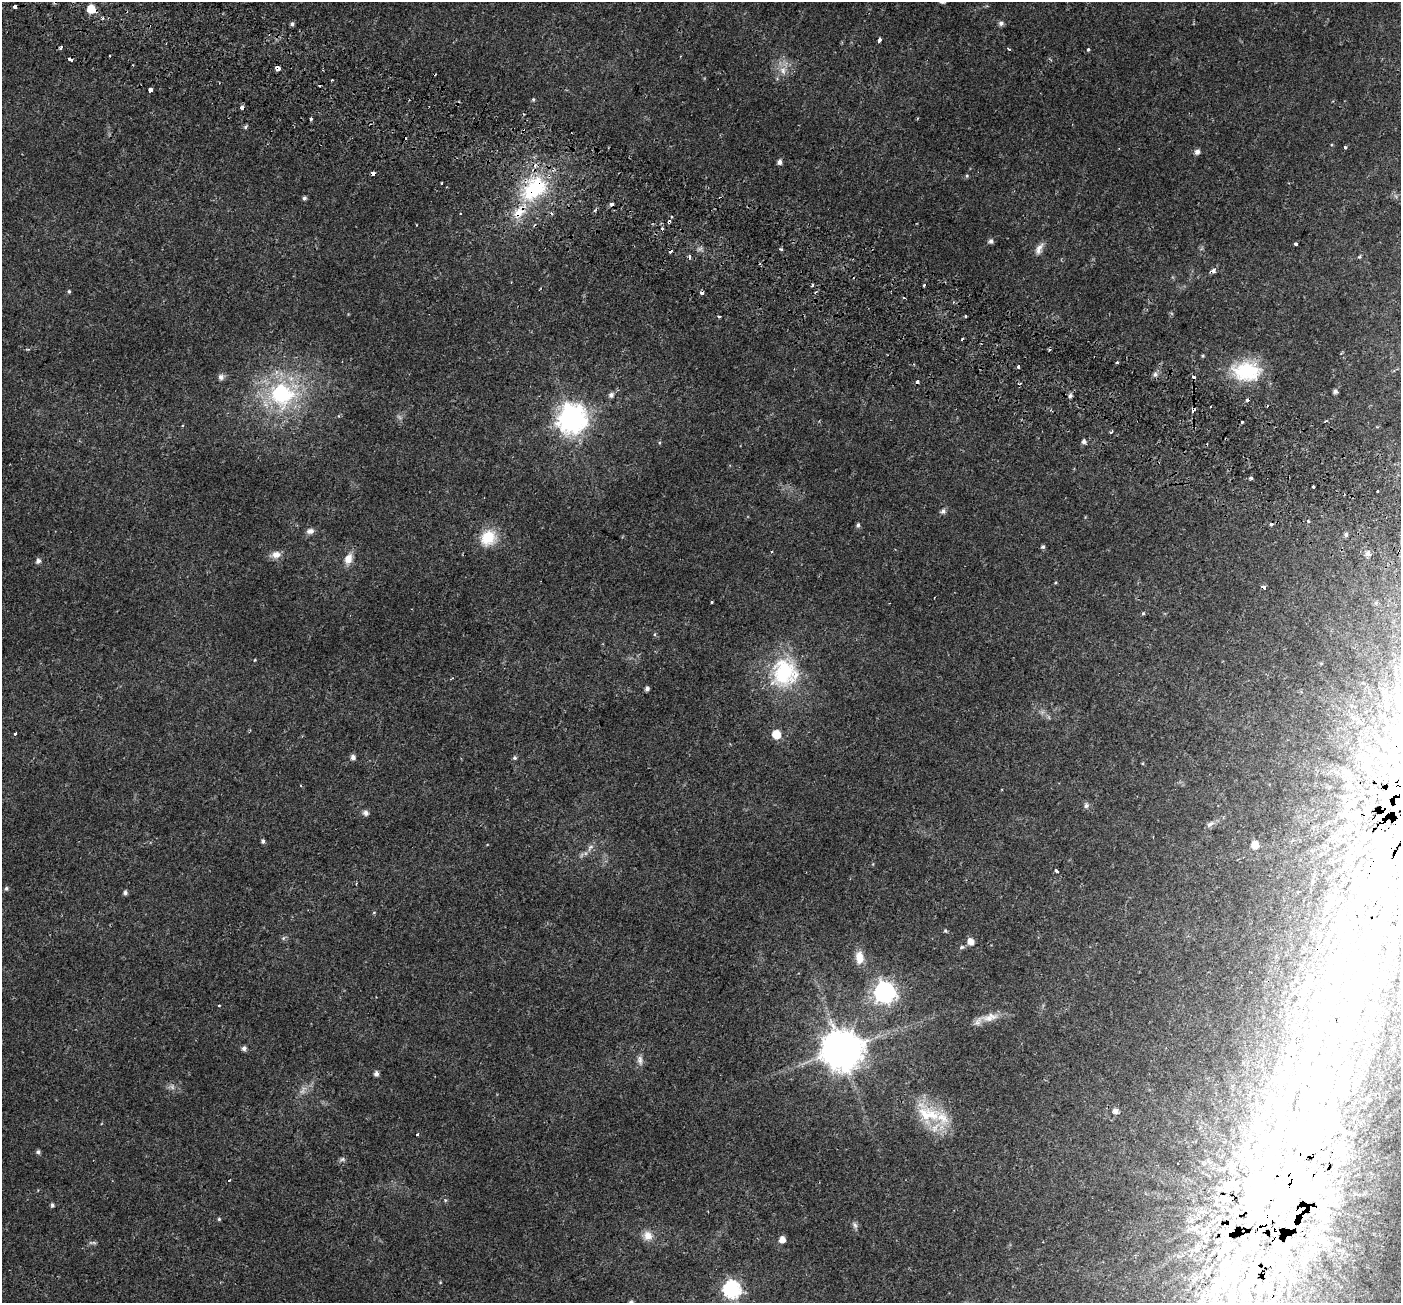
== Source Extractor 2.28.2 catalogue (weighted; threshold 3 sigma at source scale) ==
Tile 11 of 4 x 4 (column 3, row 3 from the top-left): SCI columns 2868-4266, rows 1596-2896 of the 5743 x 5856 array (HDU 1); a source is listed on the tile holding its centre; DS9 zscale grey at full resolution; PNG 1403 x 1305 px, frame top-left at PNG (2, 2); no overlay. Shown black and unused: <1% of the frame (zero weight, under 2 of 3 exposures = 5% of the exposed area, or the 3 px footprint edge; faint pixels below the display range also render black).
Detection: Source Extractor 2.28.2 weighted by HDU 2 'WHT'; one run over the whole footprint, this tile lists its part. Background 0.0187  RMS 0.003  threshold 0.0136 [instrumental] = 3 sigma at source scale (4.5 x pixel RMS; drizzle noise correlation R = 1.50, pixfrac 1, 0.0396/0.0396 arcsec/px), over >= 5 px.
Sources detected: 243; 2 too faint to see at this stretch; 32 inside a brighter object's white glare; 25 cosmic-ray / hot-pixel residue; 1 long thin detection or spike segment (spike, bleed or trail) — not listed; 45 inside a brighter listed object's ellipse — not listed separately; the other 138 listed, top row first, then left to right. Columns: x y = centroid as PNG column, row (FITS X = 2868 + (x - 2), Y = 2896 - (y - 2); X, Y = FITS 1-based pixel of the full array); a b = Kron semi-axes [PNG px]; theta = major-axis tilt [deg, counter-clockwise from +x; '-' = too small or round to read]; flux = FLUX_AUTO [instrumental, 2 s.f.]
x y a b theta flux
15 7 4 3 - 2.1
91 9 6 6 - 6.8
1001 23 5 5 - 1
292 24 5 4 - 0.72
879 40 4 3 - 1.8
61 47 3 3 - 0.82
1009 49 3 3 - 0.71
1088 49 3 3 - 0.61
70 60 4 3 - 2.5
278 68 4 4 - 3.3
783 71 13 8 -78 2.4
332 80 2 2 - 0.29
319 85 3 3 - 1.8
151 90 4 3 - 11
533 99 5 4 - 0.37
242 107 3 3 - 3.6
311 119 4 3 - 0.47
245 127 5 5 - 0.49
1345 147 3 3 - 0.42
1197 152 6 5 - 1.1
780 162 5 5 - 1.2
373 173 4 3 - 2
967 176 5 4 - 0.39
441 183 3 2 - 0.64
534 189 39 25 46 24
304 198 4 4 - 0.68
595 210 5 3 - 0.39
671 217 3 3 - 0.98
991 241 5 5 - 0.96
1295 244 4 3 - 0.71
1039 248 16 7 63 1.8
781 249 3 3 - 1.2
1359 257 5 4 - 0.37
1213 271 5 4 - 1.6
812 285 3 3 - 0.87
924 285 3 2 - 0.61
69 291 5 4 - 0.44
815 292 4 2 - 0.34
965 316 3 3 - 1.1
1049 350 3 2 - 0.52
1203 356 5 3 - 0.27
1117 362 3 3 - 1.5
1018 366 4 3 - 0.6
1246 371 33 23 -2 17
1155 374 7 6 - 0.89
221 377 8 8 - 1.1
917 382 4 3 - 1.6
1335 391 5 5 - 0.82
282 394 35 32 -7 32
611 395 6 5 - 1
1070 396 6 5 - 0.74
1210 407 2 2 - 0.34
1194 409 5 3 - 2
338 416 4 3 - 0.3
571 419 10 9 - 360
1325 421 4 3 - 0.29
183 425 3 2 - 0.44
1111 432 3 3 - 3.8
1084 442 5 5 - 1
1251 478 3 3 - 2.4
1313 486 3 3 - 0.66
943 511 6 5 - 0.95
1308 521 3 3 - 1
1271 524 4 3 - 1.1
858 525 6 5 - 0.64
310 531 10 7 18 1.2
1346 535 5 4 - 0.74
488 538 21 18 47 7.6
1043 547 5 5 - 0.54
1367 553 6 6 - 0.88
276 554 11 9 8 2.1
348 559 13 9 68 2.7
38 561 5 5 - 1
712 602 3 3 - 0.73
1143 613 5 4 - 0.32
655 634 6 4 89 0.35
255 660 4 3 - 0.2
784 672 38 34 74 25
647 688 4 4 - 0.85
15 734 3 3 - 0.42
776 734 6 5 - 7.3
1394 756 18 12 46 4.4
353 757 5 5 - 1.2
1366 757 9 6 -57 1.1
514 758 5 5 - 0.52
1346 772 18 6 -22 1.8
1383 772 9 7 88 1.2
1385 780 12 5 78 0.84
301 786 4 2 - 0.26
1353 795 7 4 19 0.56
1386 798 22 11 60 3.4
1086 806 6 6 - 0.89
366 813 6 6 - 1.2
1356 815 19 11 -8 3.7
1382 818 13 12 - 2.6
1210 824 11 6 23 0.96
1357 828 11 6 68 1.3
263 841 5 4 - 0.65
1255 845 6 5 - 3.7
591 847 6 4 2 0.66
1361 852 10 7 14 1.4
1358 867 13 5 50 1.1
1056 870 4 3 - 2.8
6 888 5 5 - 0.56
125 893 5 5 - 0.83
1328 904 9 4 36 0.77
374 912 5 3 - 0.24
1341 917 16 7 49 2.3
945 931 5 4 - 0.38
283 938 6 5 - 0.5
971 942 6 5 - 2.6
961 947 7 5 27 0.57
859 958 15 9 -86 3.8
1305 988 9 7 79 1.5
1360 991 133 33 74 93
884 992 8 8 - 150
219 1005 3 2 - 0.32
990 1017 26 11 15 3.9
244 1048 5 5 - 1
1291 1049 23 6 69 3
841 1050 11 11 - 970
640 1060 14 7 -82 1.4
376 1074 5 5 - 1.1
1305 1078 21 10 67 4.7
1115 1111 5 5 - 1.4
932 1115 30 18 -43 11
417 1134 3 3 - 0.53
38 1152 5 5 - 0.68
342 1159 7 5 2 0.63
229 1180 3 2 - 0.43
1293 1193 152 87 33 160
445 1200 6 3 -72 0.35
52 1205 5 4 - 0.58
219 1219 4 4 - 0.37
855 1225 10 6 -66 0.87
648 1236 13 12 - 2.9
782 1240 5 5 - 2.4
731 1289 7 7 - 96
Overlapping masked pixels (flux is a lower limit): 14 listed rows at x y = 15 7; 91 9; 70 60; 278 68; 373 173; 534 189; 1213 271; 917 382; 1194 409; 1386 798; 1382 818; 1358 867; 1360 991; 1293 1193